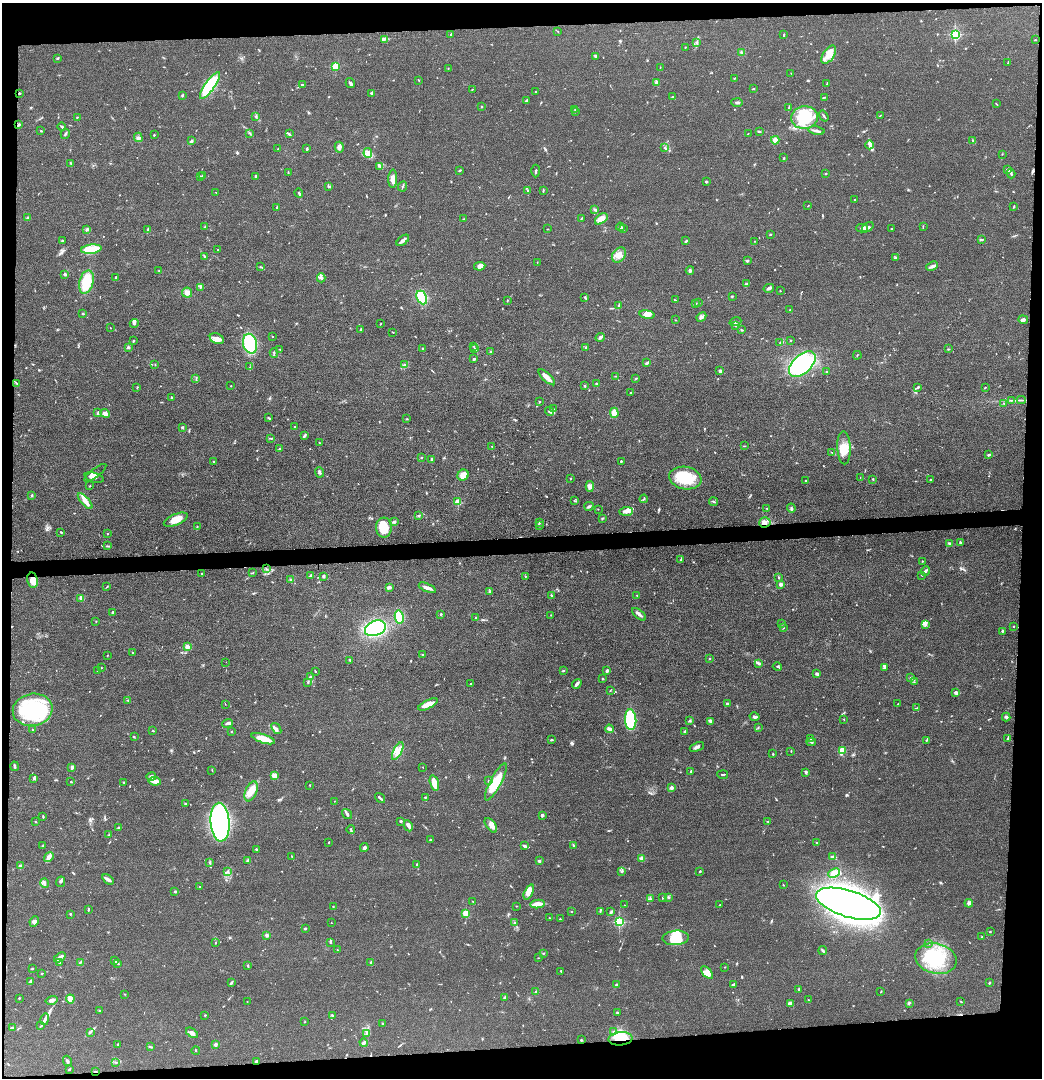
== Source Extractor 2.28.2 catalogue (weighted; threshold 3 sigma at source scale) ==
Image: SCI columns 71-4227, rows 13-4313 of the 4299 x 4322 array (HDU 1 of 3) = the unmasked area's bounding box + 8 px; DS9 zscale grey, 4 x 4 block average (1 PNG px = mean of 4 x 4 image px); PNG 1044 x 1080 px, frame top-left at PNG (2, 3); each listed source drawn as its Kron ellipse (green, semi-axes under 4 px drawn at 4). Shown black and unused: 9% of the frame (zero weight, under 3 of 4 exposures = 2% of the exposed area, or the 3 px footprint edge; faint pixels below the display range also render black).
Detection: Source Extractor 2.28.2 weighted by HDU 2 'WHT'. Background 0.0726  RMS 0.0063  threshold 0.0285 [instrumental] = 3 sigma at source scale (4.5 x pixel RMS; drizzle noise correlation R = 1.50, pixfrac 1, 0.05/0.05 arcsec/px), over >= 5 px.
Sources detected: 791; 3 too faint to see at this stretch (4 x 4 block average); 9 inside a brighter object's white glare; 6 cosmic-ray / hot-pixel residue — neither listed nor drawn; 10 coinciding with a brighter row at this scale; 44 inside a brighter listed object's ellipse — not listed separately; of the other 719, all 500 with FLUX_AUTO >= 1.58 (the completeness limit of this list) listed and drawn (219 fainter detections not listed), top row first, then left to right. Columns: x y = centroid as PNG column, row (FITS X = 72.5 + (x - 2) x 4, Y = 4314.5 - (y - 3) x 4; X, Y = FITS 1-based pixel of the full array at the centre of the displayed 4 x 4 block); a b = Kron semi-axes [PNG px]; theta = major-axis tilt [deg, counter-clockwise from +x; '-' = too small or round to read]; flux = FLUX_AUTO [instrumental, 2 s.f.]
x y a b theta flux
558 31 2 2 - 2.3
451 34 3 2 - 3.3
955 34 2 2 - 480
784 35 3 2 - 4.5
384 39 4 2 - 6.2
1035 40 2 2 - 1.8
697 42 4 2 - 4
685 47 3 2 - 2.3
741 52 3 2 - 2.6
829 55 10 5 56 49
596 56 3 2 - 3.3
58 58 3 2 - 3.4
1008 62 3 2 - 2.5
335 66 2 2 - 200
660 67 2 2 - 1.7
448 68 2 2 - 2.6
791 73 2 2 - 1.9
735 78 4 2 - 3.4
419 80 2 2 - 2.5
656 82 3 2 - 5.5
350 83 5 2 - 8.1
827 84 3 2 - 2.2
210 85 16 5 55 260
302 85 3 2 - 7.3
472 89 2 2 - 1.6
753 89 2 2 - 2.3
535 92 2 2 - 2
19 93 2 2 - 3.4
371 93 3 2 - 3.2
182 95 3 2 - 3.4
673 97 3 2 - 1.8
825 97 3 2 - 2.9
526 101 3 2 - 4.3
737 102 6 2 -3 6.7
996 104 3 2 - 2.7
481 106 2 2 - 2.6
789 107 3 2 - 3
575 109 2 2 - 2.9
575 112 2 2 - 2.2
880 115 3 2 - 2.7
256 116 3 2 - 3.3
824 116 6 2 -55 4.8
77 117 2 2 - 5.5
804 117 13 11 6 120
19 124 3 2 - 2.7
62 127 4 2 - 4.2
41 131 2 2 - 2.3
816 131 8 2 -11 10
760 132 3 2 - 2.6
250 133 2 2 - 2.8
748 133 2 2 - 1.7
65 134 5 2 - 5.8
289 134 2 2 - 5.4
154 135 2 2 - 6.1
138 137 4 2 - 4.8
775 140 4 4 - 15
191 141 4 3 - 5.5
973 141 4 2 - 3.5
870 145 4 4 - 11
339 147 5 4 - 13
665 148 3 2 - 3.9
278 149 2 2 - 2.6
307 149 3 2 - 5.3
368 153 5 3 - 11
1002 154 2 2 - 1.7
784 158 2 2 - 2.8
71 163 3 2 - 2.9
380 166 4 2 - 5.8
460 170 3 2 - 3.8
1007 170 3 2 - 14
536 171 6 2 87 3.5
288 172 2 2 - 1.7
826 174 2 2 - 2.9
1011 174 5 2 - 5.2
200 176 2 2 - 2.2
203 176 2 2 - 5.2
256 176 4 2 - 5.2
393 179 9 3 88 27
706 182 3 2 - 3
329 186 4 2 - 3.8
403 186 5 2 - 3.5
543 190 4 2 - 3.7
528 191 2 2 - 3.9
216 192 2 2 - 1.6
299 193 4 2 - 4.6
855 200 2 2 - 5.5
808 206 3 2 - 1.8
277 207 3 2 - 4.3
1014 207 4 2 - 2.2
595 210 3 2 - 3.5
28 218 3 2 - 6.6
581 218 3 2 - 2.1
463 219 2 2 - 2
601 219 7 4 38 38
205 227 3 2 - 2.6
620 227 4 2 - 3.8
868 227 6 3 38 11
923 227 4 2 - 2
862 228 5 3 - 7
892 228 2 2 - 2
87 229 3 2 - 4.3
547 229 2 2 - 1.6
623 229 3 2 - 4
147 230 3 2 - 1.9
771 234 3 2 - 2.3
981 239 4 2 - 5.3
403 240 7 2 38 19
63 241 4 2 - 3.3
686 241 4 2 - 3.8
754 241 2 2 - 3.3
91 249 10 4 7 79
218 250 2 2 - 2.2
619 255 8 6 51 35
205 257 2 2 - 2.2
895 258 3 2 - 2.4
747 261 3 2 - 4
537 262 2 2 - 1.6
480 266 5 4 - 17
932 266 6 3 23 9.8
261 267 2 2 - 2.5
690 270 4 2 - 7.3
159 271 2 2 - 2.5
65 274 4 2 - 5.7
116 277 3 2 - 3.4
321 278 4 3 - 8.2
86 282 12 7 75 110
747 284 4 2 - 4.6
200 287 2 2 - 3.6
769 288 5 3 - 8.2
780 291 2 2 - 2.1
187 293 5 5 - 17
732 296 3 2 - 1.6
422 297 7 5 -64 110
585 297 2 2 - 4.6
507 300 2 2 - 1.8
675 300 3 2 - 2.8
699 302 2 2 - 2
695 303 2 2 - 4.2
618 305 3 2 - 3
790 310 2 2 - 2.3
83 314 2 2 - 3.7
647 315 7 4 -8 28
701 317 5 3 - 11
675 320 2 2 - 1.7
1023 320 4 3 - 8
735 322 6 2 20 4.6
134 323 5 3 - 10
381 323 2 2 - 1.9
736 326 3 2 - 3.3
111 328 2 2 - 1.6
361 329 2 2 - 4.3
741 330 3 2 - 3.4
393 332 2 2 - 2.7
272 336 2 2 - 2
600 337 4 2 - 7.4
217 339 7 5 -26 20
791 340 2 2 - 2.2
133 341 3 2 - 4.1
780 342 2 2 - 2.1
250 344 10 7 -76 310
473 346 2 2 - 1.6
128 347 3 2 - 5.4
475 348 2 2 - 2.2
586 348 3 2 - 3.9
280 349 2 2 - 1.7
423 349 2 2 - 2.7
948 349 4 2 - 2.3
491 352 2 2 - 22
274 353 5 2 - 4.5
857 355 4 2 - 1.7
474 359 2 2 - 8.3
647 363 4 2 - 4.9
155 364 2 2 - 1.9
405 364 2 2 - 2.5
802 364 16 9 42 460
250 367 2 2 - 2
720 371 4 2 - 8.5
826 372 2 2 - 2.4
616 376 2 2 - 2
547 377 10 3 -43 41
636 378 2 2 - 2.2
196 379 4 2 - 3.4
17 383 3 2 - 4
596 384 3 2 - 5.7
231 386 2 2 - 1.9
584 386 3 2 - 3.1
137 387 2 2 - 1.7
918 387 4 2 - 4.1
985 387 2 2 - 2.3
631 393 2 2 - 3.7
171 397 2 2 - 12
1012 400 3 2 - 2.9
1021 400 4 2 - 5.7
539 402 2 2 - 7
1004 403 2 2 - 2.1
554 409 2 2 - 1.6
550 411 5 3 - 9.5
98 413 4 2 - 8
105 413 5 3 - 24
614 413 5 4 - 47
269 418 3 2 - 3.8
406 419 2 2 - 1.8
295 426 2 2 - 2.4
182 427 2 2 - 23
304 436 2 2 - 2
271 438 2 2 - 2.2
319 442 2 2 - 2
492 446 2 2 - 2.7
744 446 3 2 - 2.2
280 448 3 2 - 2.8
844 448 16 6 -87 62
831 452 2 2 - 1.6
989 455 3 2 - 6.5
421 457 2 2 - 3.9
431 460 3 2 - 4.1
213 461 2 2 - 2.3
621 461 2 2 - 3.4
320 472 5 2 - 7.8
95 473 13 3 37 11
463 475 6 5 - 27
94 478 10 5 -15 22
570 478 2 2 - 2.4
685 478 16 11 -11 160
860 478 2 2 - 2.8
873 479 2 2 - 3.5
805 480 2 2 - 3.3
931 480 2 2 - 3.3
90 486 2 2 - 3
590 486 5 4 - 16
32 495 2 2 - 4.7
644 499 4 2 - 3.6
85 501 10 4 -48 24
575 501 2 2 - 1.9
458 502 2 2 - 160
713 502 4 2 - 4
589 506 4 2 - 5.8
767 508 3 2 - 2.9
791 508 4 2 - 4.4
598 509 2 2 - 1.7
626 511 7 4 2 16
419 515 3 2 - 2.3
603 518 2 2 - 2
176 520 13 5 23 44
394 522 3 2 - 8.8
540 522 3 2 - 8.1
765 522 5 5 - 20
539 526 2 2 - 2.4
197 527 2 2 - 1.9
384 528 10 8 -89 88
61 532 3 2 - 3.8
107 534 2 2 - 2
949 543 3 2 - 5.1
960 543 3 2 - 9.3
108 546 3 2 - 3.5
681 559 4 2 - 3.6
922 561 2 2 - 3.6
266 569 3 2 - 2.5
925 571 5 3 - 10
253 573 2 2 - 2.4
202 574 2 2 - 3.1
311 575 3 2 - 2.2
525 576 2 2 - 3.3
922 576 2 2 - 1.6
323 577 3 2 - 4.3
779 578 3 2 - 2.9
291 579 2 2 - 3.3
32 580 8 5 -79 35
780 584 2 2 - 17
107 587 2 2 - 3.2
389 587 4 2 - 11
427 588 9 3 -23 14
490 591 2 2 - 2
637 595 2 2 - 2.7
552 596 3 2 - 6.7
81 598 3 2 - 5.1
113 612 3 2 - 6.8
441 614 2 2 - 4.9
639 614 8 2 -39 14
551 615 2 2 - 1.8
399 617 6 4 -79 110
476 618 2 2 - 5.1
96 622 2 2 - 1.6
782 624 2 2 - 3.5
925 624 3 2 - 6.9
1014 626 2 2 - 6.9
375 628 11 7 21 270
783 628 2 2 - 1.8
1002 631 2 2 - 4.8
187 646 2 2 - 33
133 653 2 2 - 2.8
422 655 2 2 - 8.7
107 656 3 2 - 1.6
709 659 2 2 - 3
350 660 2 2 - 1.8
226 662 2 2 - 1.7
758 663 4 3 - 5.9
777 667 4 2 - 4.9
101 668 2 2 - 1.8
884 668 4 2 - 2.1
98 671 2 2 - 2.4
315 671 2 2 - 2.1
563 671 2 2 - 5.1
607 671 3 2 - 7.6
817 674 3 2 - 8
310 677 3 2 - 3.5
910 678 2 2 - 3.1
603 679 2 2 - 4.3
308 682 2 2 - 4.2
914 682 2 2 - 1.7
471 684 2 2 - 5.3
577 684 5 2 - 16
610 691 2 2 - 2.3
956 692 4 3 - 6.5
128 700 2 2 - 2
727 703 2 2 - 5.4
225 704 2 2 - 2.8
428 704 10 3 27 38
898 704 2 2 - 1.6
917 708 4 2 - 3.4
33 710 20 16 11 300
755 717 5 2 - 8.8
1006 717 4 3 - 6.8
844 719 2 2 - 2.4
631 720 10 5 -86 250
689 721 3 2 - 3.9
711 721 4 3 - 14
228 723 5 3 - 7.9
758 727 3 2 - 2.4
276 729 6 2 -52 7.2
609 729 4 3 - 13
32 730 2 2 - 2.8
153 731 2 2 - 3.1
231 731 2 2 - 1.7
684 731 4 2 - 3.8
134 737 2 2 - 2.3
811 738 3 2 - 4.8
263 739 12 4 -18 67
1008 739 2 2 - 6.1
551 740 3 2 - 4.1
926 740 2 2 - 1.7
811 742 5 2 - 3.4
697 747 7 2 24 11
842 750 2 2 - 130
398 751 10 3 63 29
791 751 2 2 - 2
773 754 2 2 - 3.4
15 766 5 2 - 6.8
72 767 3 2 - 12
423 767 2 2 - 2.1
212 770 3 2 - 2.1
691 771 2 2 - 3.7
806 772 3 2 - 6.5
723 775 5 2 - 4.4
274 776 4 3 - 32
151 777 5 4 - 14
33 779 3 2 - 4.1
155 781 6 3 -8 25
488 781 2 2 - 3.1
71 782 2 2 - 2.6
124 782 2 2 - 2.1
496 782 20 5 62 120
434 783 8 3 -75 54
310 785 2 2 - 2
671 788 3 2 - 15
251 791 10 5 67 47
425 797 2 2 - 3.5
380 798 5 2 - 6.3
334 801 2 2 - 1.8
185 804 2 2 - 3.4
347 814 5 2 - 11
542 815 2 2 - 8.9
43 816 3 2 - 3.7
401 821 2 2 - 5.6
768 821 2 2 - 3.5
35 822 2 2 - 1.9
220 822 19 9 -86 1200
491 825 8 4 -52 22
408 826 6 2 -63 14
118 827 3 2 - 5.3
351 830 4 2 - 4.6
108 835 3 2 - 2.5
430 840 2 2 - 2.4
329 842 2 2 - 2.4
817 842 2 2 - 6
574 845 4 2 - 3.4
43 846 3 2 - 2.8
525 846 4 2 - 9.4
364 847 4 3 - 5.9
256 849 3 2 - 2.9
292 856 2 2 - 1.9
49 857 5 4 - 18
833 857 3 2 - 8.3
642 858 2 2 - 84
248 861 2 2 - 7.5
539 861 2 2 - 26
210 862 4 2 - 4.1
416 865 3 2 - 2.9
21 866 4 3 - 7.2
621 871 3 2 - 3.8
228 872 3 2 - 3.7
700 872 3 2 - 2.6
834 873 6 4 27 26
108 879 6 3 -35 11
61 882 5 2 - 5.4
45 883 5 2 - 4.6
783 885 2 2 - 2.5
200 887 2 2 - 12
175 891 2 2 - 20
529 892 8 4 65 25
663 897 2 2 - 2.8
668 897 4 2 - 3.7
650 899 4 2 - 4.2
473 902 2 2 - 2
969 903 4 3 - 6.7
537 904 7 3 6 40
848 904 34 13 -17 4300
625 905 2 2 - 1.6
719 905 3 2 - 1.7
333 906 2 2 - 3
516 906 2 2 - 1.9
88 909 3 2 - 3.5
571 911 2 2 - 2.4
600 911 3 2 - 2.8
611 912 4 2 - 6.6
466 913 2 2 - 170
70 914 2 2 - 11
549 918 2 2 - 2.4
560 919 2 2 - 2.8
34 922 5 3 - 9.2
515 922 2 2 - 2.5
619 922 2 2 - 450
331 923 2 2 - 2
305 929 3 2 - 5.7
990 932 2 2 - 1.9
267 935 2 2 - 47
982 937 2 2 - 2.6
675 938 13 7 4 59
331 942 4 2 - 3.3
215 943 2 2 - 2.3
928 944 2 2 - 2.9
337 950 2 2 - 3.2
823 951 4 2 - 6.2
544 953 3 2 - 2.4
60 957 6 2 36 20
538 958 3 2 - 1.6
936 959 21 15 -13 200
114 961 2 2 - 1.7
59 962 2 2 - 10
80 962 3 2 - 4.6
371 962 3 2 - 3.7
118 963 3 2 - 3.3
248 966 3 2 - 3.6
725 967 2 2 - 1.8
32 968 2 2 - 3.2
561 971 3 2 - 1.9
707 973 7 4 -50 22
42 974 2 2 - 3.6
31 981 4 3 - 8.9
231 983 4 2 - 4.7
989 983 2 2 - 4.3
734 984 4 3 - 4.9
616 985 3 2 - 5.5
799 989 3 2 - 3.1
881 991 2 2 - 2.2
536 992 3 2 - 4.9
125 994 2 2 - 1.9
504 997 3 2 - 4.3
19 998 2 2 - 3.5
70 999 4 4 - 23
52 1000 6 3 14 12
808 1000 2 2 - 1.6
247 1001 2 2 - 2.2
961 1001 3 2 - 2
909 1003 3 2 - 3.5
790 1004 2 2 - 61
100 1010 2 2 - 3.3
617 1012 2 2 - 3
205 1015 2 2 - 2.3
332 1015 3 2 - 3.9
45 1019 6 3 76 10
305 1022 2 2 - 2.6
382 1024 2 2 - 3.2
41 1026 2 2 - 2.5
12 1027 4 2 - 2.4
613 1031 2 2 - 2.7
90 1032 3 2 - 3.3
192 1033 7 4 -36 13
367 1033 3 2 - 5
620 1039 12 6 5 71
581 1040 3 2 - 2.5
364 1043 4 3 - 9
118 1044 2 2 - 2.5
216 1045 3 3 - 6.3
150 1047 2 2 - 1.6
196 1050 4 2 - 2.3
67 1061 5 2 - 6
257 1061 2 2 - 41
116 1062 3 2 - 2.3
69 1069 2 2 - 4.6
95 1071 2 2 - 2
Overlapping masked pixels (flux is a lower limit): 6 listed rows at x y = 19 93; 765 522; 32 580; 620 1039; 257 1061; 95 1071
Diffuse or blended objects may show on this block-average render without a row.